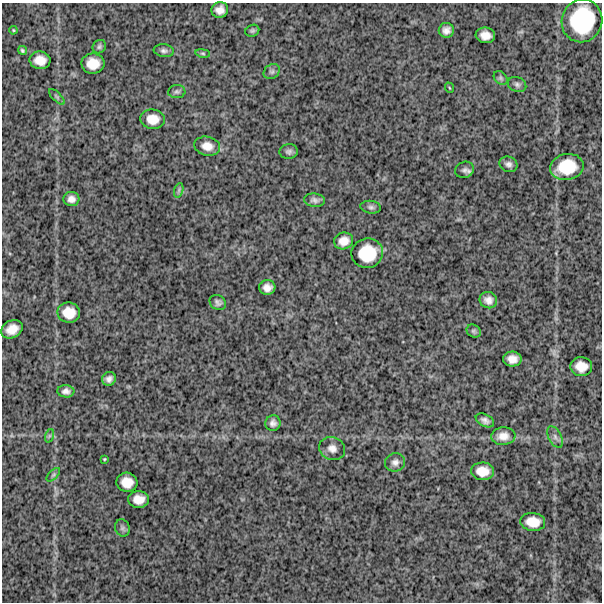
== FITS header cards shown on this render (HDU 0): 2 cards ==
NAXIS1  =                  600
NAXIS2  =                  600

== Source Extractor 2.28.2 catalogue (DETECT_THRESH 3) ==
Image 600 x 600 px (HDU 0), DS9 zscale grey, 1 PNG px = 1 image px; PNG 604 x 604 px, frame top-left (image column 1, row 600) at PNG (2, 3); each listed source drawn as its Kron ellipse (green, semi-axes under 4 px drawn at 4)
Background 1130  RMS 320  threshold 947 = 3 sigma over >= 5 px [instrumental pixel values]
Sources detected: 54; all 54 listed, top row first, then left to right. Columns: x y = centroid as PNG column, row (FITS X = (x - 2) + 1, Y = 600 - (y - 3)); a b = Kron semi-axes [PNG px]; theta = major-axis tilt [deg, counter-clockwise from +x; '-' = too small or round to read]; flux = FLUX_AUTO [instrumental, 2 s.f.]
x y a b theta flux
220 10 8 8 - 150000
582 21 21 20 - 960000
13 30 4 3 - 20000
446 30 7 7 - 110000
252 31 7 5 23 44000
485 35 10 8 -7 180000
99 47 7 6 - 47000
22 50 5 4 - 32000
164 51 10 6 -7 70000
203 53 7 3 -9 32000
40 60 10 8 -7 230000
93 64 11 10 - 300000
272 72 9 7 35 62000
501 78 8 6 -48 47000
517 84 9 7 -24 67000
450 88 5 3 - 20000
177 92 8 6 4 52000
57 97 10 4 -45 43000
153 119 12 10 -6 250000
207 146 13 9 -11 200000
289 152 9 7 7 68000
508 164 9 7 -22 83000
567 167 17 13 10 630000
465 170 9 8 - 77000
179 190 7 4 72 46000
71 199 8 7 - 110000
315 200 10 6 -6 79000
371 207 10 6 -8 59000
344 241 9 8 - 200000
367 253 16 14 16 640000
267 287 8 7 - 140000
488 300 9 8 - 130000
218 302 8 7 - 61000
69 313 11 10 - 310000
12 329 11 8 29 240000
474 331 7 6 - 44000
512 359 9 7 -2 170000
581 367 11 9 -5 260000
109 379 7 6 - 94000
66 391 8 6 -4 92000
485 420 10 6 -26 90000
273 423 8 7 - 91000
49 436 7 4 71 39000
503 436 12 8 5 180000
555 437 12 6 -62 92000
332 448 13 11 -23 160000
104 459 3 2 - 21000
395 462 10 9 - 100000
482 471 11 9 -3 260000
53 475 8 4 45 37000
127 482 10 9 - 260000
139 499 10 8 0 220000
533 522 12 9 -6 290000
122 528 9 7 -67 56000